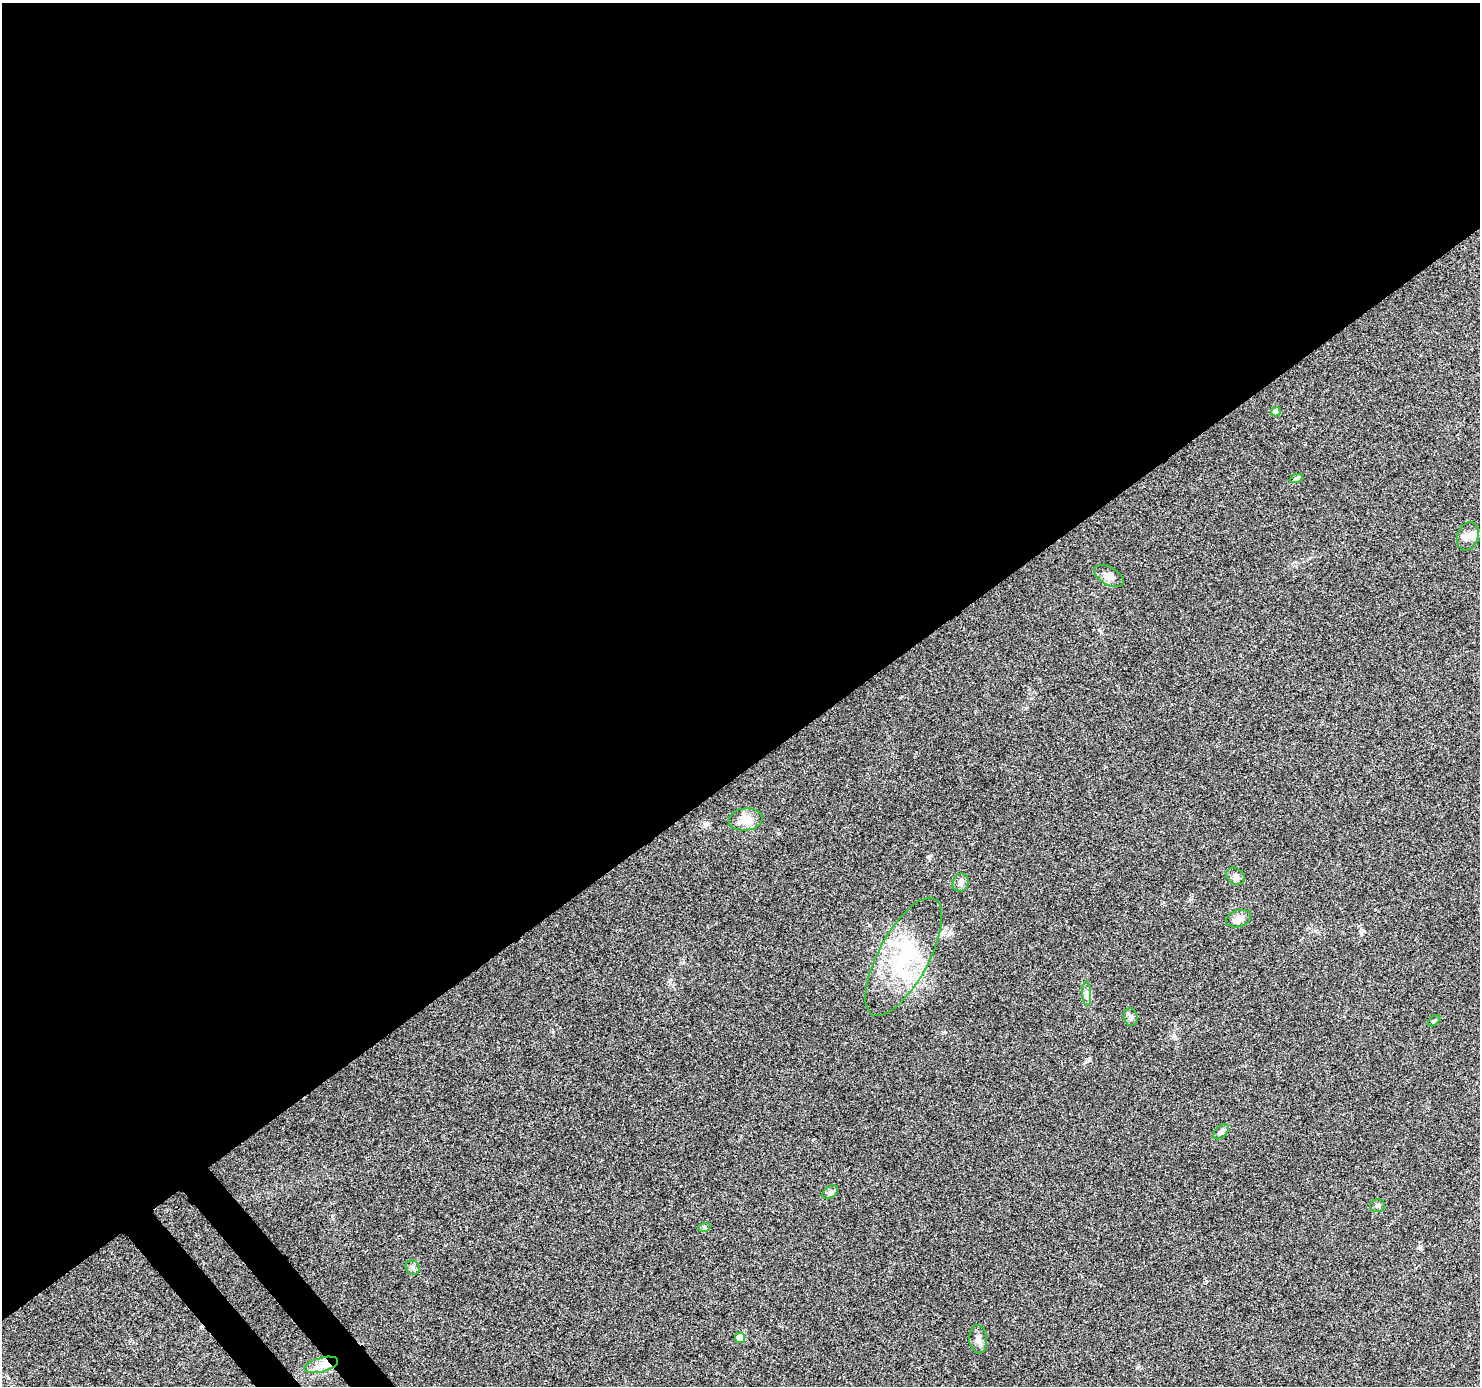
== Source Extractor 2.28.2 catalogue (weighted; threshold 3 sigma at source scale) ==
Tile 2 of 4 x 4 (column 2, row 1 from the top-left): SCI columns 1565-3042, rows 4364-5747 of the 6079 x 6019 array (HDU 1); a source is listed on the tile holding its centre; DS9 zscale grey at full resolution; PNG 1482 x 1388 px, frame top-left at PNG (2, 3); each listed source drawn as its Kron ellipse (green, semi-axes under 4 px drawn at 4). Shown black and unused: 57% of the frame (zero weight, under 3 of 4 exposures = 7% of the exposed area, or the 3 px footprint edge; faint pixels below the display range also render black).
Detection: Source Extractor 2.28.2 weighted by HDU 2 'WHT'; one run over the whole footprint, this tile lists its part. Background 0.0798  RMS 0.0076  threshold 0.0343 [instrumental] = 3 sigma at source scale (4.5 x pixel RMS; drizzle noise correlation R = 1.50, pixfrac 1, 0.0396/0.0396 arcsec/px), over >= 5 px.
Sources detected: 20; all 20 listed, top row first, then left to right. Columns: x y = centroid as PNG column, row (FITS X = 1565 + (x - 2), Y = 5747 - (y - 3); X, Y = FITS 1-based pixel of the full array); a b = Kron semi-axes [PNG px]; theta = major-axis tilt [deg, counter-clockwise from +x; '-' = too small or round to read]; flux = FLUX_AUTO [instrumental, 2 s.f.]
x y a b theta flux
1276 412 5 4 - 5.6
1296 479 7 4 20 1.2
1468 536 14 10 70 5.8
1109 576 16 8 -30 5
746 820 17 11 7 12
1236 876 10 7 -36 3.1
961 883 9 7 62 3
1239 919 13 8 16 4.9
904 957 66 25 62 65
1087 994 12 4 -87 2.6
1131 1017 9 7 -80 2.5
1434 1021 7 3 38 0.99
1221 1132 9 5 42 2.8
830 1192 9 5 37 1.9
1378 1206 7 6 - 1.7
704 1228 6 4 19 1.1
413 1268 7 6 - 2.3
740 1338 5 5 - 10
978 1339 14 9 -85 5.2
321 1365 17 7 15 6.8
Unlisted compact peaks at least as high as the median listed source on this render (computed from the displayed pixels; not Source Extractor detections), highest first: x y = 1420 1248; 945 1032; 1174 1035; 670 980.